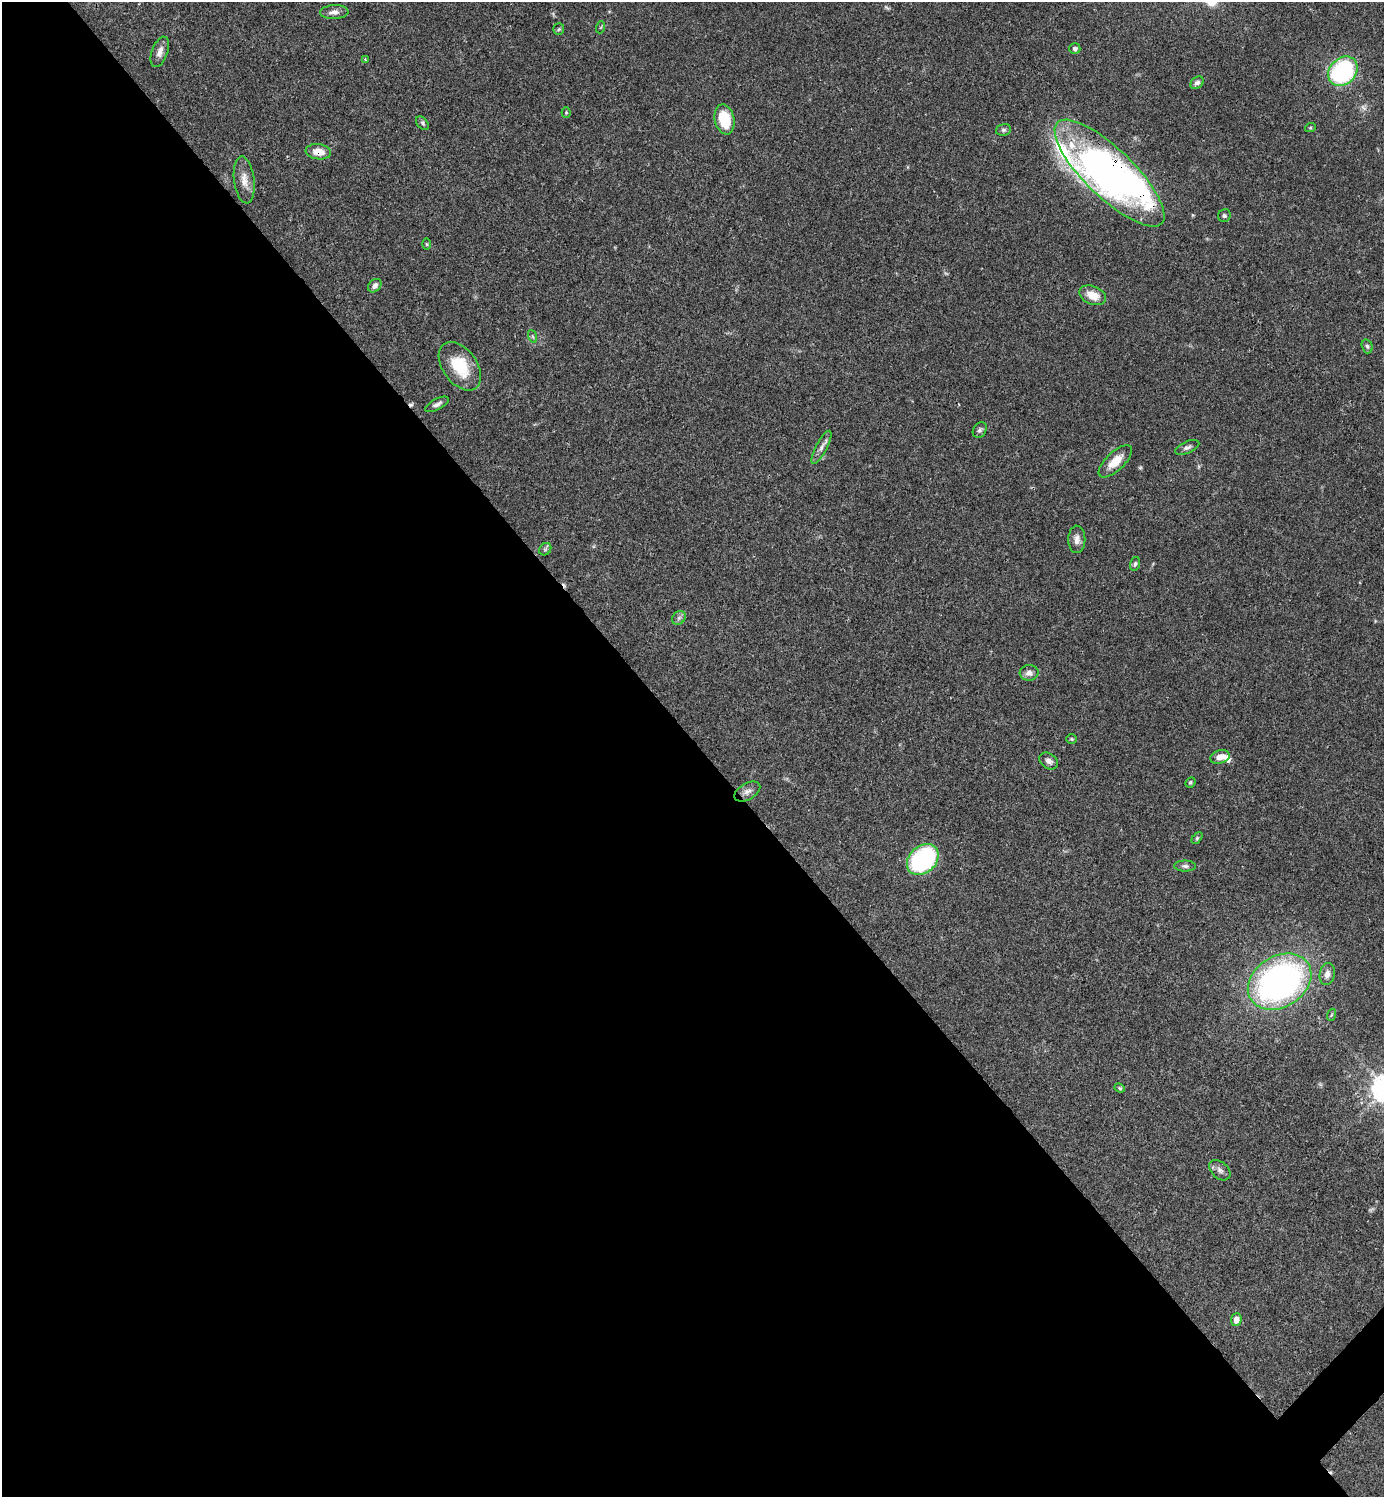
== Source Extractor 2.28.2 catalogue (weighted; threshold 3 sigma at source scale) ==
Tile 9 of 4 x 4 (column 1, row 3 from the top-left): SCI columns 300-1681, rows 1497-2991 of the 5981 x 5982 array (HDU 1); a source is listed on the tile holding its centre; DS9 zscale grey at full resolution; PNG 1386 x 1499 px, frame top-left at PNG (2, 2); each listed source drawn as its Kron ellipse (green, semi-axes under 4 px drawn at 4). Shown black and unused: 51% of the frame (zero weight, under 3 of 4 exposures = <1% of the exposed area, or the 3 px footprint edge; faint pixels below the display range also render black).
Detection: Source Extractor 2.28.2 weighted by HDU 2 'WHT'; one run over the whole footprint, this tile lists its part. Background 0.0385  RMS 0.0026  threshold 0.0117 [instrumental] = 3 sigma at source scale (4.5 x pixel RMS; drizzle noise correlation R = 1.50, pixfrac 1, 0.05/0.05 arcsec/px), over >= 5 px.
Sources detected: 57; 3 too faint to see at this stretch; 2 inside a brighter object's white glare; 2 cosmic-ray / hot-pixel residue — neither listed nor drawn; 3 inside a brighter listed object's ellipse — not listed separately; the other 47 listed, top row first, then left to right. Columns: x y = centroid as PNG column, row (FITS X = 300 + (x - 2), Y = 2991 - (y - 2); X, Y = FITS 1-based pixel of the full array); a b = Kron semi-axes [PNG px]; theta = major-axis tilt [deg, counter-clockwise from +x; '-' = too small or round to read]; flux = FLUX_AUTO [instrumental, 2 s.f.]
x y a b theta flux
334 12 14 7 3 1.4
601 27 6 4 71 0.3
559 29 6 5 - 0.42
1075 49 5 5 - 0.61
160 52 16 8 70 1.7
365 60 3 3 - 0.48
1343 71 16 13 45 34
1197 83 7 5 43 0.85
566 113 5 4 - 0.3
724 119 15 9 -77 8.9
422 123 8 5 -51 0.59
1310 128 5 3 - 0.26
1003 130 7 5 15 0.58
318 152 13 7 -7 3.3
1109 173 72 24 -44 69
244 180 23 10 -83 3.1
1224 216 7 6 - 0.53
427 244 6 4 -89 0.3
375 286 7 5 44 0.99
1093 295 14 9 -22 3.6
532 336 6 4 -71 0.46
1367 346 7 5 -73 0.51
460 366 27 17 -54 10
437 404 13 5 28 1
980 430 8 6 57 0.67
821 447 18 5 62 1.4
1187 447 13 6 23 0.94
1115 461 21 9 44 4.2
1077 539 14 8 90 1.5
545 549 7 5 45 0.49
1135 564 7 5 75 0.56
679 618 7 6 - 0.72
1029 673 9 8 - 1.4
1071 739 5 4 - 0.32
1220 757 10 6 17 2.1
1049 761 10 7 -36 1.3
1190 782 5 4 - 0.4
747 791 14 8 30 1.3
1197 838 7 4 46 0.4
923 860 18 13 42 34
1185 866 11 5 -1 0.79
1327 974 11 7 78 1.7
1280 982 34 25 32 110
1331 1015 6 4 71 0.32
1120 1088 5 4 - 0.34
1220 1170 12 8 -41 1.2
1236 1320 6 5 - 2.1
Overlapping masked pixels (flux is a lower limit): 2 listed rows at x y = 318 152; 1109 173